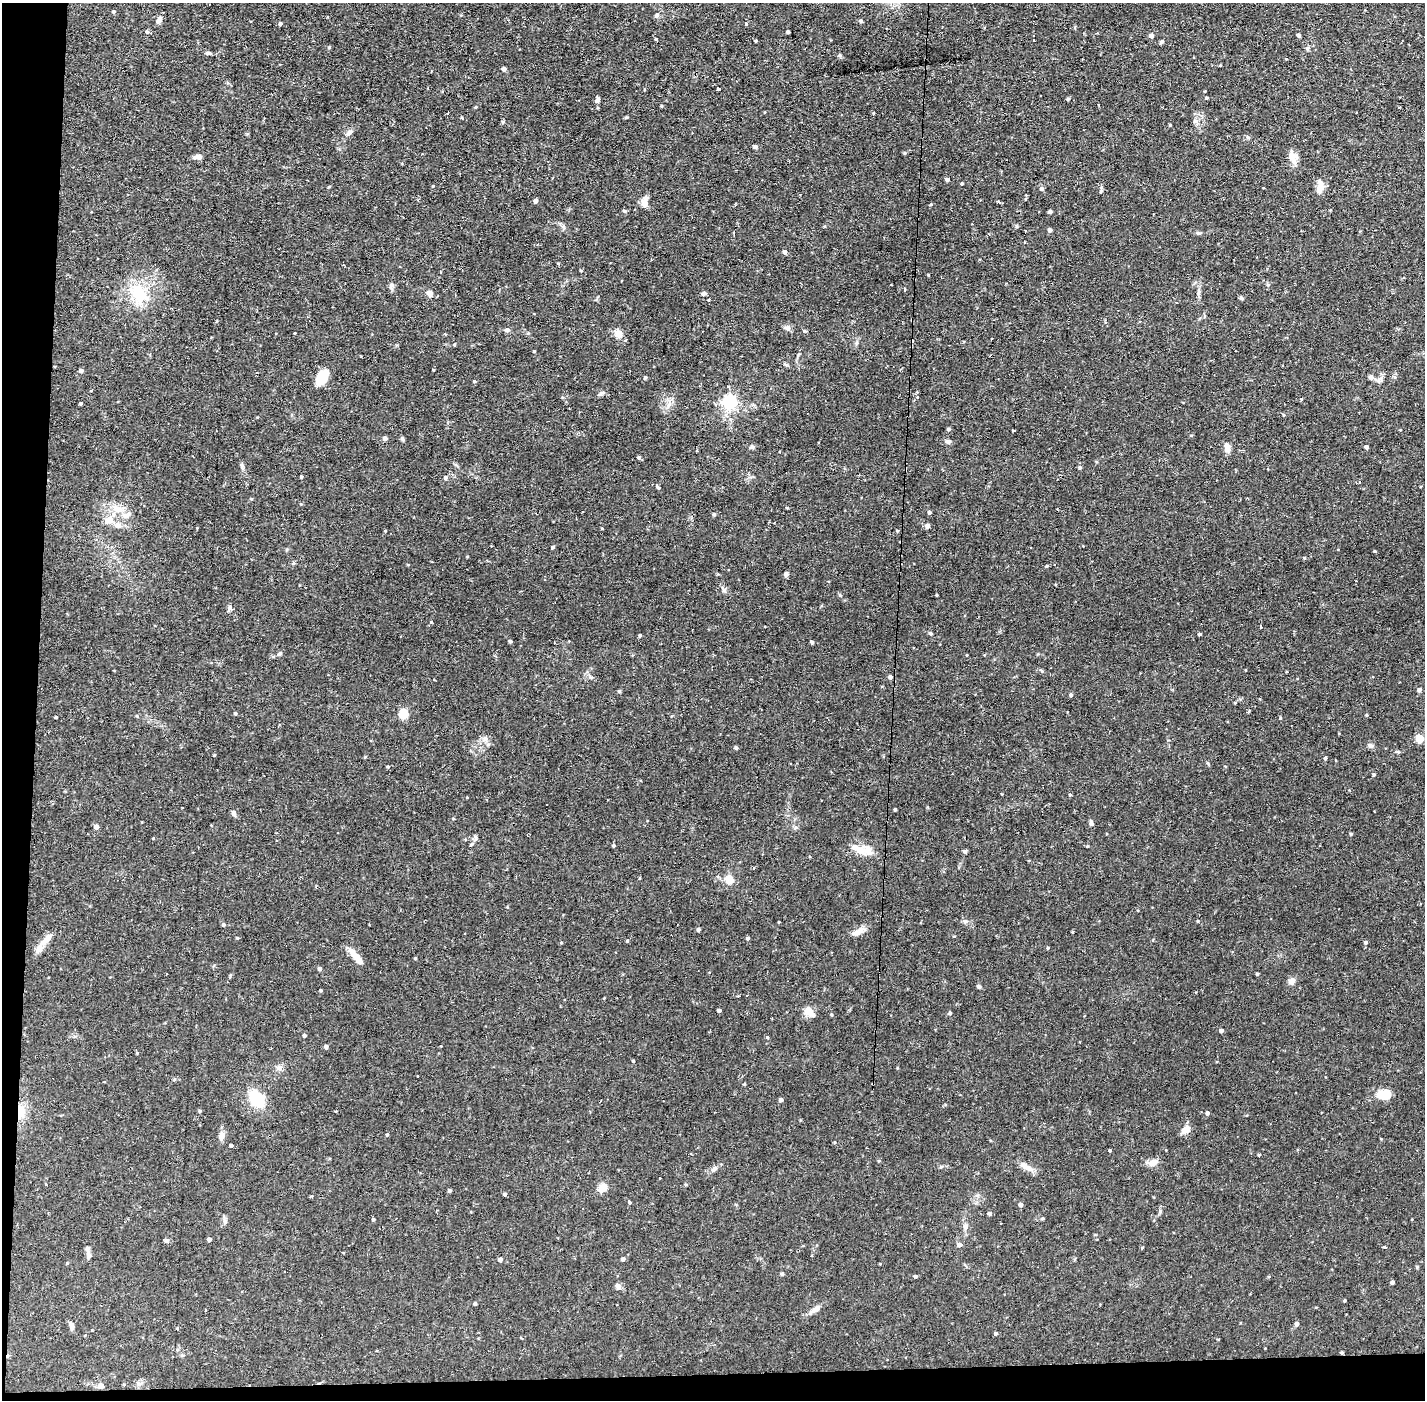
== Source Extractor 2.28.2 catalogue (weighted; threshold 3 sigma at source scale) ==
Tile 7 of 3 x 3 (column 1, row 3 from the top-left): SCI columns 1-1423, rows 54-1451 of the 4269 x 4300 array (HDU 1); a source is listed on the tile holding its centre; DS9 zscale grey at full resolution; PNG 1427 x 1402 px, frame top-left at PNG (2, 3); no overlay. Shown black and unused: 4% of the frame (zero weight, under 2 of 3 exposures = <1% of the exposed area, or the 3 px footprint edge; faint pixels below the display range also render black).
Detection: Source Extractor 2.28.2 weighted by HDU 2 'WHT'; one run over the whole footprint, this tile lists its part. Background 0.0744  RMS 0.0065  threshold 0.0293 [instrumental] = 3 sigma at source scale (4.5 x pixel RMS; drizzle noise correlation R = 1.50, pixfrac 1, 0.05/0.05 arcsec/px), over >= 5 px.
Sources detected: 217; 1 cosmic-ray / hot-pixel residue — not listed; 4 inside a brighter listed object's ellipse — not listed separately; the other 212 listed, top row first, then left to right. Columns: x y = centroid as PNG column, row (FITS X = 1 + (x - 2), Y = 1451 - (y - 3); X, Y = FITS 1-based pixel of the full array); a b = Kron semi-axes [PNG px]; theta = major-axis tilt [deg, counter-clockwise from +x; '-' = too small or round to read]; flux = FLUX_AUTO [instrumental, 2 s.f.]
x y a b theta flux
114 12 4 4 - 0.87
657 15 7 5 60 1.7
159 20 9 6 62 2.8
861 21 5 4 - 1.1
745 23 3 3 - 2.5
280 24 4 4 - 1.2
147 32 5 5 - 1.2
788 32 3 3 - 1.2
1298 35 5 4 - 0.85
1151 36 4 4 - 2.8
656 39 4 3 - 0.55
755 41 3 3 - 0.68
1162 42 5 4 - 1.2
329 47 5 4 - 0.68
207 53 7 5 14 1.1
504 69 4 4 - 2.1
719 89 4 3 - 2
1206 98 3 3 - 0.87
1068 99 4 3 - 0.76
598 100 8 5 66 1.6
661 106 5 3 - 0.53
626 117 6 3 8 0.68
1170 125 3 3 - 0.55
349 132 10 5 45 1.9
755 147 6 5 - 1.1
905 153 5 3 - 0.61
1292 156 13 11 -57 5.9
198 157 10 6 6 2.4
947 179 4 4 - 1.7
962 183 3 3 - 0.66
433 186 4 4 - 0.53
329 187 5 3 - 0.51
1320 187 15 7 84 5.7
1042 189 5 5 - 1.6
535 201 4 4 - 2.2
644 203 12 9 -71 3.7
931 204 4 3 - 0.52
624 211 5 3 - 0.71
1050 212 4 3 - 1.4
1050 230 4 4 - 1.8
785 252 4 4 - 2.2
581 271 4 3 - 0.51
928 275 3 2 - 0.47
391 286 10 6 83 1.9
904 289 3 3 - 2.4
1198 292 11 4 -86 1.8
139 293 27 16 -74 23
429 293 6 5 - 4.1
704 293 5 4 - 1.5
1241 298 5 4 - 1.1
709 299 3 2 - 1
787 328 9 7 -16 2.4
507 330 6 5 - 1.6
295 333 4 2 - 0.42
619 334 8 7 - 6.7
455 344 4 2 - 0.66
534 351 3 3 - 0.52
81 370 4 4 - 1.8
645 377 4 3 - 0.79
1371 377 6 6 - 2
322 378 16 9 60 14
474 381 4 4 - 0.65
602 393 10 5 31 1.5
1301 399 4 3 - 0.47
730 402 6 5 - 130
81 403 3 3 - 0.87
1283 414 4 3 - 0.62
948 429 4 3 - 1.2
1013 430 3 2 - 0.85
385 438 4 4 - 2.2
402 439 6 5 - 0.95
948 441 8 6 -24 1.6
752 447 6 5 - 1.2
1227 447 11 6 -79 4.1
1366 447 4 3 - 2.2
639 457 4 4 - 1.3
242 466 9 4 -84 1.5
1080 467 5 4 - 0.97
1268 469 3 2 - 0.59
301 476 4 3 - 0.76
445 477 4 4 - 1.1
1360 482 3 3 - 1.3
658 487 8 4 -57 0.98
787 508 3 3 - 0.58
118 509 24 10 -18 9.3
929 512 4 4 - 1.2
714 514 5 4 - 0.91
109 520 14 11 25 6.7
927 526 4 4 - 2.9
553 547 4 3 - 1.1
1374 551 4 3 - 0.51
1047 566 4 4 - 0.59
786 574 5 4 - 1.9
724 590 7 6 - 1.6
229 607 8 4 89 1.4
431 622 3 3 - 1.7
1260 627 3 3 - 2.2
1199 634 4 3 - 0.84
640 635 4 3 - 0.75
510 641 4 3 - 1.1
812 642 4 3 - 1.2
279 654 6 4 41 0.89
890 677 5 5 - 1.6
1419 690 5 4 - 1.6
619 691 5 4 - 0.64
1071 695 5 4 - 0.96
235 713 4 4 - 0.83
404 714 5 5 - 27
1367 715 4 3 - 0.58
56 717 3 2 - 0.67
1280 718 4 3 - 0.51
485 738 7 4 -18 1.5
1419 739 5 5 - 19
1371 745 7 6 - 2
736 748 4 3 - 1.2
1325 758 4 3 - 0.93
388 767 4 3 - 0.71
1374 775 4 4 - 0.81
1070 795 4 3 - 0.58
895 809 3 3 - 0.85
234 813 6 5 - 2
1091 823 8 4 -82 1.6
96 827 4 4 - 3.6
1351 834 4 3 - 0.62
153 838 4 3 - 0.5
475 838 8 4 -81 1.2
613 845 4 4 - 0.85
867 850 16 12 -34 6.4
965 851 9 2 15 0.89
753 868 3 3 - 0.68
729 879 12 11 - 7.1
965 921 8 4 8 1.3
1198 921 4 2 - 0.51
223 925 5 5 - 1
698 929 4 3 - 1.6
858 932 18 7 27 4.6
1072 932 4 3 - 0.6
748 938 4 3 - 1.5
47 939 21 7 41 5.1
627 941 4 3 - 0.71
1366 942 5 4 - 1.1
561 943 3 3 - 0.72
1048 948 4 3 - 0.57
356 957 21 7 -50 7.4
415 958 4 3 - 0.51
320 969 4 4 - 1.3
1257 974 3 3 - 0.9
230 975 6 4 71 0.71
1291 981 9 8 - 2.8
979 986 6 4 -34 1.1
321 990 3 2 - 0.68
747 996 3 2 - 0.68
719 1010 4 3 - 1.5
809 1012 16 9 -40 5.3
950 1013 4 4 - 0.99
1221 1030 4 4 - 1.9
304 1035 4 4 - 1.2
767 1037 4 3 - 0.69
326 1047 4 4 - 1.7
137 1053 5 3 - 0.49
633 1061 4 3 - 0.63
279 1067 8 8 - 2.5
417 1076 2 2 - 0.66
1384 1094 17 11 3 9.5
257 1099 18 12 -55 23
781 1100 4 4 - 1.7
21 1111 18 9 80 8.6
200 1111 4 4 - 0.77
1207 1113 4 4 - 1.4
1186 1130 11 8 36 4.9
387 1134 4 3 - 0.79
221 1135 12 7 83 3.2
834 1142 4 3 - 0.54
231 1145 4 3 - 1
1110 1151 3 3 - 0.7
1259 1155 3 3 - 0.64
1153 1162 14 9 18 3.8
1025 1166 19 6 -28 5
714 1169 11 6 39 2.3
686 1185 4 4 - 0.71
603 1188 7 7 - 9.6
450 1190 4 3 - 1.2
505 1194 4 3 - 1.1
630 1202 4 4 - 0.77
1021 1205 5 5 - 1.6
989 1213 4 4 - 1.3
1043 1219 5 3 - 0.64
373 1220 4 4 - 0.65
225 1221 8 6 76 1.7
965 1226 8 6 -74 1.9
209 1239 4 3 - 2.1
167 1241 5 5 - 1.6
959 1245 5 4 - 2.2
1384 1247 3 3 - 3.4
89 1255 11 5 -72 2.2
623 1259 4 4 - 1.8
500 1260 4 4 - 2.3
67 1263 4 3 - 0.49
1417 1267 4 4 - 0.7
782 1274 4 4 - 1.4
915 1276 3 3 - 1.2
1392 1282 4 3 - 1.6
618 1286 9 6 -50 2.1
1345 1300 4 3 - 0.58
475 1304 4 4 - 1.1
815 1309 19 7 34 3.9
205 1310 3 2 - 0.58
1297 1324 4 4 - 2
71 1326 10 6 -77 2.3
996 1333 4 3 - 0.94
1342 1353 4 3 - 0.95
101 1386 8 6 -20 2.2
Overlapping masked pixels (flux is a lower limit): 2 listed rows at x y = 21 1111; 1342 1353
Unlisted compact peaks at least as high as the median listed source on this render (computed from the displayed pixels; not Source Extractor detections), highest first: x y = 840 55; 214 755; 1304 558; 840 595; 1160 1211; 1101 191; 503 122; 237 938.